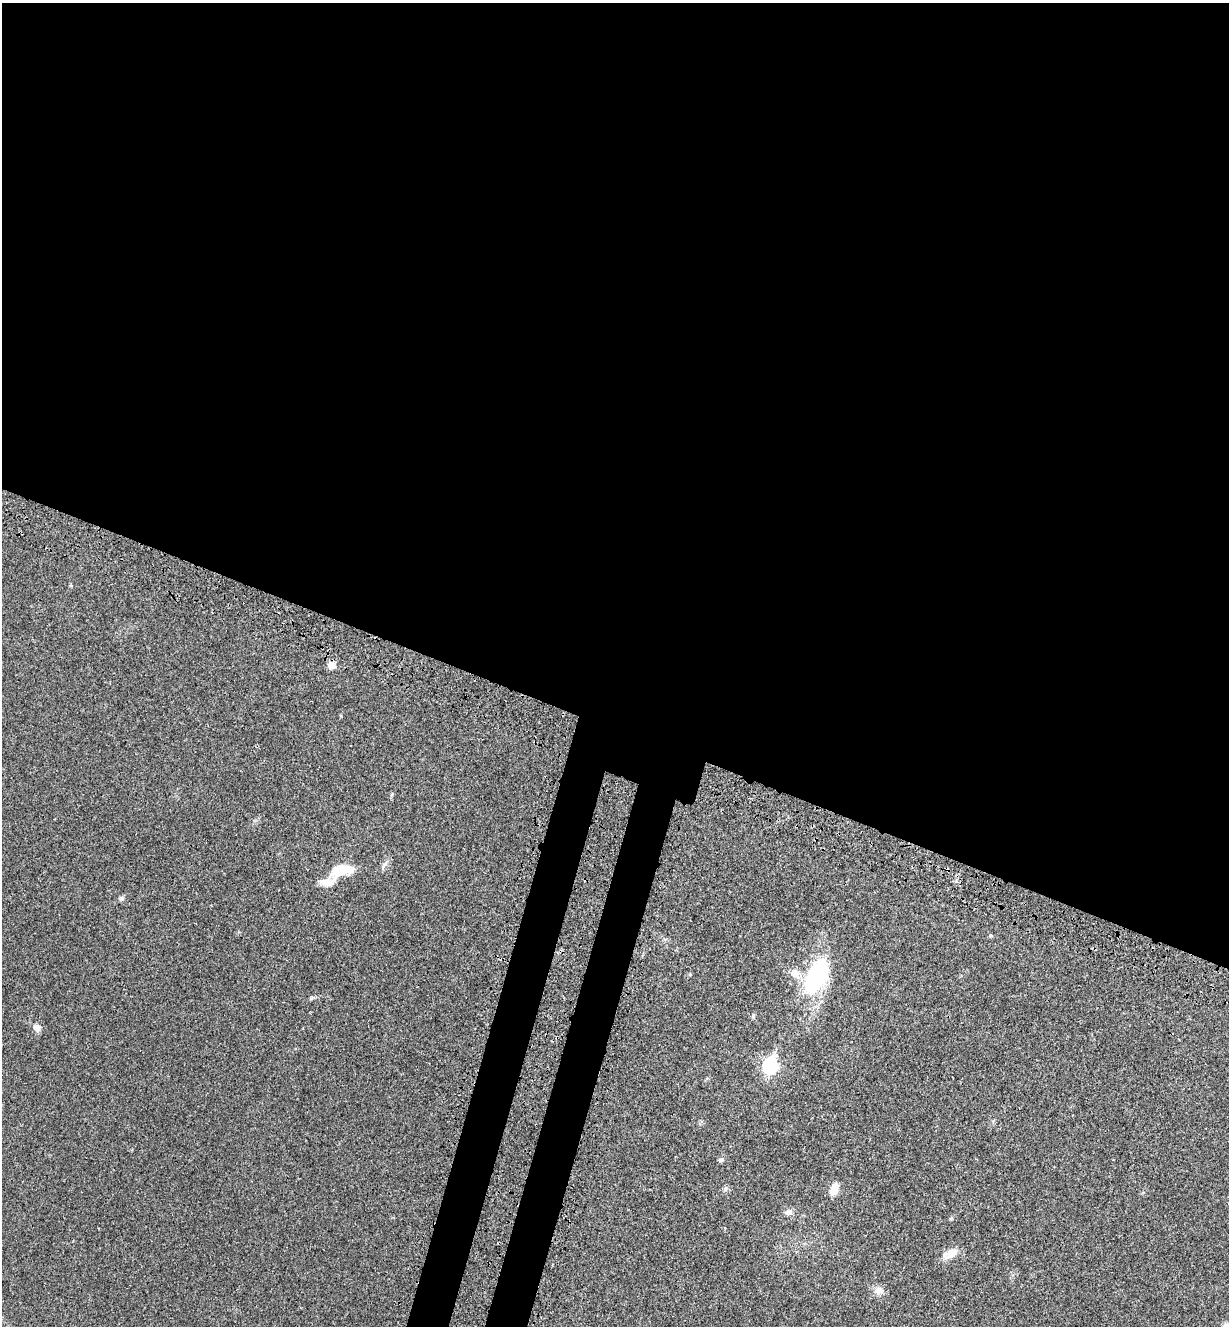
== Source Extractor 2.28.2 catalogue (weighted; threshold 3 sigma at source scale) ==
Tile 3 of 4 x 4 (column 3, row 1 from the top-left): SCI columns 2677-3903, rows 4070-5393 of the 5480 x 5490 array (HDU 1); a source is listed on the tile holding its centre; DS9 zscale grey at full resolution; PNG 1231 x 1328 px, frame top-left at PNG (2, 3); no overlay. Shown black and unused: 58% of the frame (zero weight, under 3 of 4 exposures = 8% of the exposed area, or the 3 px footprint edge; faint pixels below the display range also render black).
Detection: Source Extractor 2.28.2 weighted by HDU 2 'WHT'; one run over the whole footprint, this tile lists its part. Background 0.022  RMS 0.0035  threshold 0.0156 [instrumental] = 3 sigma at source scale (4.5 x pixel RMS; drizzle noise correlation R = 1.50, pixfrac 1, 0.05/0.05 arcsec/px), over >= 5 px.
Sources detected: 17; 1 inside a brighter object's white glare — not listed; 2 inside a brighter listed object's ellipse — not listed separately; the other 14 listed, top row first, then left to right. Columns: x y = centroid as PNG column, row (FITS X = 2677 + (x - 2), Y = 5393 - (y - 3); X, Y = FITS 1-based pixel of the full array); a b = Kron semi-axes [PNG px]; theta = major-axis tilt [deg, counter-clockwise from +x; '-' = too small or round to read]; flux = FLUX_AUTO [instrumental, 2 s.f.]
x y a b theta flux
331 665 10 9 - 2.1
385 864 13 4 49 1.1
342 870 28 13 9 8.5
122 898 8 6 44 0.78
817 976 44 23 63 35
753 1016 6 4 72 0.48
37 1028 10 9 - 1.8
770 1066 9 7 71 60
721 1160 8 6 47 0.76
725 1189 8 5 74 0.79
834 1191 10 9 - 3.5
788 1212 10 8 -2 1.6
951 1253 21 10 31 3.7
879 1290 13 10 2 2.4
Unlisted compact peaks at least as high as the median listed source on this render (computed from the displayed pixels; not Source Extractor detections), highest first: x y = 341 716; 990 935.